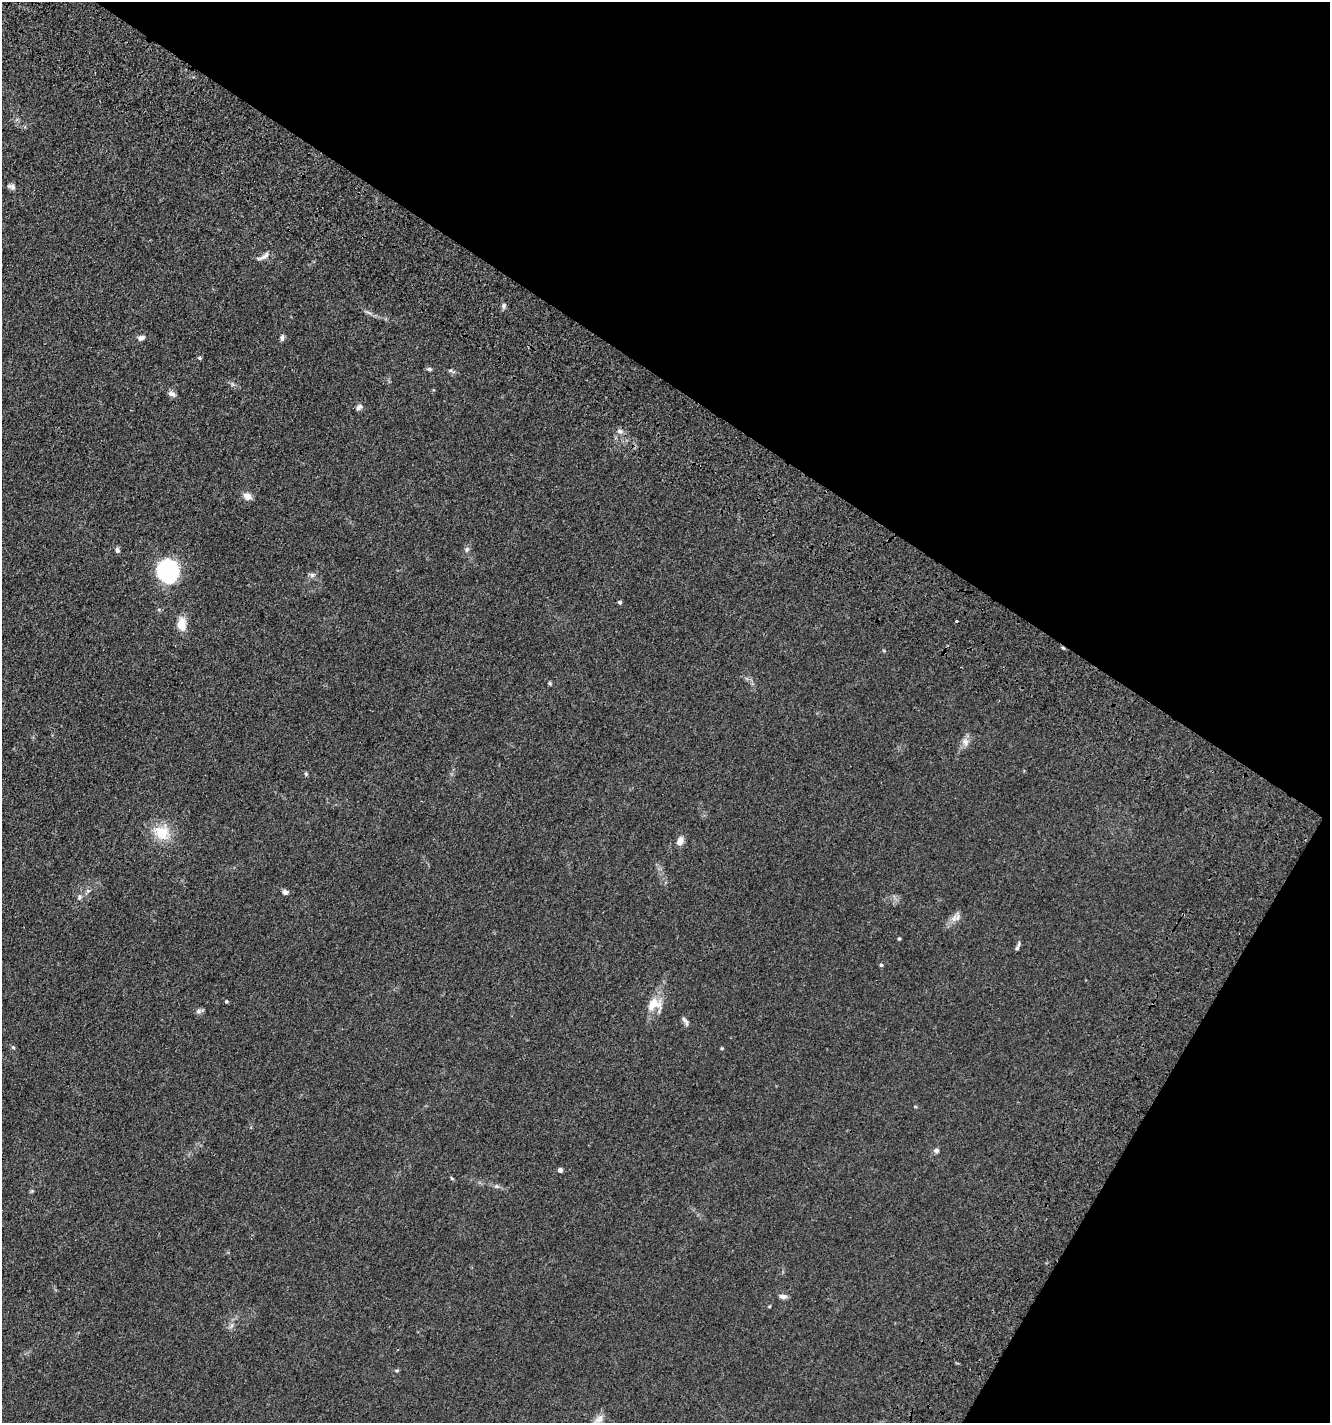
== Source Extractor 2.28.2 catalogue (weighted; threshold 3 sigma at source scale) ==
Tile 8 of 4 x 4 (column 4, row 2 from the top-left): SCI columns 4474-5801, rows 3051-4471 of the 6106 x 6096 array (HDU 1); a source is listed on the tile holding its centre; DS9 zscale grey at full resolution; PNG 1332 x 1425 px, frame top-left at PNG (2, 2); no overlay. Shown black and unused: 33% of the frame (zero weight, under 3 of 4 exposures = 11% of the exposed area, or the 3 px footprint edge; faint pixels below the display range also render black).
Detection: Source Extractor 2.28.2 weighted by HDU 2 'WHT'; one run over the whole footprint, this tile lists its part. Background 0.0444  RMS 0.0053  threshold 0.0239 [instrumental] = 3 sigma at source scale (4.5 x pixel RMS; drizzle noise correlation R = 1.50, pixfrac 1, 0.05/0.05 arcsec/px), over >= 5 px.
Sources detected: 44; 1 cosmic-ray / hot-pixel residue — not listed; the other 43 listed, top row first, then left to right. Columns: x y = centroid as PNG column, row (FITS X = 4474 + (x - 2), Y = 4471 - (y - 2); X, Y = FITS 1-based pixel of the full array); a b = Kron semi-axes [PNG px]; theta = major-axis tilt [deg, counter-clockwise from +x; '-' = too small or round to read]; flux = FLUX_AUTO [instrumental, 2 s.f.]
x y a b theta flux
11 186 12 6 -18 1.7
263 256 20 6 28 2.7
504 306 8 5 82 1.3
282 337 9 5 79 1.4
141 338 8 6 9 2.1
199 358 6 4 -22 0.71
429 369 7 5 -3 0.98
450 370 6 4 1 0.75
172 394 9 6 -14 2
359 407 10 6 45 1.6
619 431 8 6 -2 1.6
247 496 10 8 -30 3.6
467 549 7 6 - 1.4
117 550 7 5 -78 1.3
168 570 17 17 - 66
312 575 8 6 -27 1.5
619 602 4 4 - 1
957 621 3 3 - 3.4
181 624 16 10 90 6.9
549 683 5 5 - 0.67
965 742 11 8 -58 3.1
162 833 20 16 -28 14
680 841 10 7 73 3.4
285 892 7 6 - 1.6
79 897 8 6 66 1.4
954 918 12 7 67 3.1
899 939 4 4 - 0.62
1018 946 12 4 69 1.3
881 965 4 4 - 0.81
226 1001 4 4 - 0.69
654 1004 20 15 18 8.8
198 1011 6 6 - 1.3
685 1021 13 5 -56 1.7
13 1047 5 5 - 0.75
722 1048 5 3 - 0.53
936 1151 6 6 - 1.6
560 1170 4 4 - 2.5
496 1186 8 6 -1 1.3
32 1191 6 4 -44 0.58
783 1296 9 5 -5 2.2
231 1326 9 3 58 1.2
396 1371 6 3 19 0.65
599 1419 16 9 35 3.6